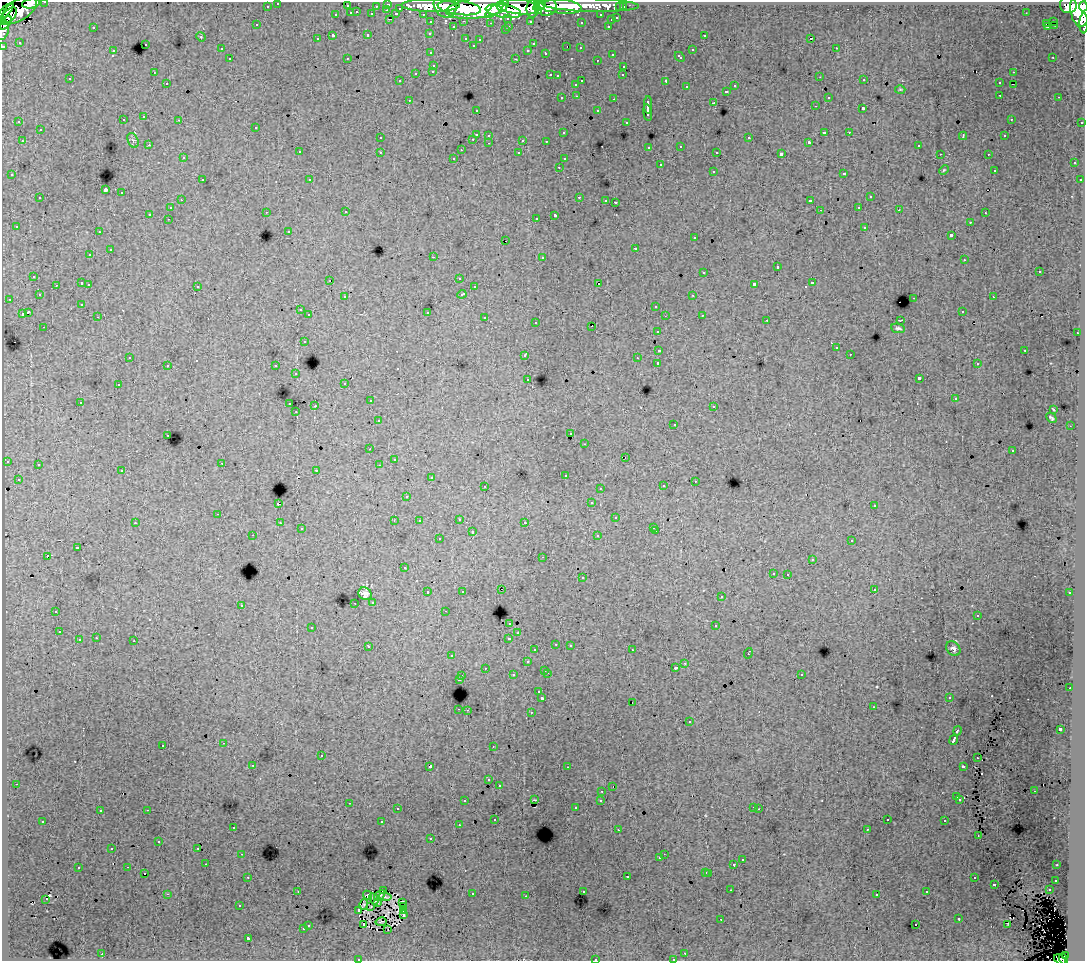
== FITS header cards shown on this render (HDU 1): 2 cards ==
NAXIS1  =                 1083
NAXIS2  =                  959

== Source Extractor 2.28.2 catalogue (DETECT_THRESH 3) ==
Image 1083 x 959 px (HDU 1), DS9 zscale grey, 1 PNG px = 1 image px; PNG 1087 x 963 px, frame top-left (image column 1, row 959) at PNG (2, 2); each listed source drawn as its Kron ellipse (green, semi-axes under 4 px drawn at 4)
Background 168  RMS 1.2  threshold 3.62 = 3 sigma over >= 5 px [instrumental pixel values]
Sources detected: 490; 6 with non-positive FLUX_AUTO (blend fragments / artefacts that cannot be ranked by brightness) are neither listed nor drawn; the other 484 listed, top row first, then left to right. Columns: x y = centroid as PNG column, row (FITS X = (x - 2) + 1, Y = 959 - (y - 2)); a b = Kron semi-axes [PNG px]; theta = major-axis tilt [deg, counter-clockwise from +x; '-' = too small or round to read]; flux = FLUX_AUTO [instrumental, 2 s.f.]
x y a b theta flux
45 2 3 2 - 2900
31 3 9 5 8 50000
278 3 3 3 - 2400
388 4 3 3 - 4400
590 5 48 6 -1 130000
1068 5 8 8 - 81000
267 6 3 3 - 1500
347 6 3 3 - 760
376 6 3 2 - 1200
430 6 29 6 -1 230000
445 6 12 10 -48 170000
502 6 5 4 - 110000
539 6 6 4 33 67000
558 6 23 7 -8 200000
1083 6 5 2 - 67000
519 7 20 7 -7 330000
620 7 3 3 - 1300
623 7 3 3 - 2000
400 8 3 3 - 670
459 8 22 7 -7 310000
477 8 32 10 8 670000
547 8 10 8 20 160000
532 9 9 5 -89 150000
19 10 20 10 32 170000
387 10 3 2 - 150
494 10 11 4 38 120000
5 11 11 4 43 21000
503 11 18 6 -10 240000
538 11 4 3 - 68000
1079 11 16 9 -80 330000
357 12 3 2 - 360
351 13 3 3 - 710
1026 13 3 2 - 56
372 14 3 3 - 1200
396 14 4 3 - 800
423 14 3 2 - 2000
336 15 3 3 - 450
601 15 3 3 - 1600
8 16 11 5 47 120000
508 18 3 3 - 1200
617 18 3 3 - 470
389 19 3 2 - 270
611 20 3 3 - 490
464 21 3 2 - 250
530 21 3 3 - 1200
1054 21 3 3 - 2600
431 22 3 3 - 2000
581 22 2 2 - 77
6 23 8 3 52 89000
490 23 3 2 - 110
1046 23 3 3 - 160
1084 23 10 3 89 28000
257 25 3 3 - 210
1055 25 4 2 - 150
509 26 3 2 - 360
608 26 3 2 - 320
1047 26 4 2 - 170
93 27 3 2 - 730
453 27 3 3 - 430
3 30 10 5 77 26000
505 30 3 3 - 180
430 33 3 3 - 270
368 35 3 3 - 470
704 35 3 3 - 240
333 36 3 3 - 1600
201 37 5 4 - 98
466 38 3 3 - 360
811 38 3 3 - 20000
317 39 3 3 - 150
480 40 3 2 - 97
19 42 3 3 - 110
145 44 3 3 - 300
533 44 3 3 - 95
473 45 3 2 - 120
3 46 3 3 - 5100
567 47 2 2 - 32
580 48 3 2 - 130
836 48 3 2 - 310
221 49 3 2 - 150
528 50 3 3 - 170
692 50 3 3 - 310
113 51 3 2 - 250
431 53 3 3 - 200
546 53 3 3 - 280
612 54 3 2 - 280
680 57 6 3 -44 410
1053 57 3 2 - 130
347 58 3 2 - 73
230 59 3 3 - 230
516 59 3 2 - 590
597 60 3 2 - 220
434 65 3 3 - 290
624 66 3 3 - 250
433 71 3 3 - 370
154 72 3 2 - 78
1013 72 3 2 - 250
416 73 3 3 - 460
550 75 3 2 - 480
623 75 3 2 - 150
557 76 3 3 - 130
820 77 2 2 - 53
70 79 3 2 - 130
864 80 3 2 - 160
400 81 3 2 - 80
582 81 3 2 - 560
666 81 4 3 - 950
167 83 3 2 - 170
999 83 3 3 - 260
576 84 3 3 - 170
1013 84 2 2 - 8.7
735 86 3 3 - 310
686 87 3 3 - 340
900 89 5 3 - 71
726 91 3 3 - 330
1000 95 3 2 - 240
577 96 3 2 - 270
828 97 3 3 - 190
1059 97 3 2 - 190
562 98 3 2 - 160
614 99 3 2 - 480
409 100 3 2 - 240
714 103 3 3 - 720
648 105 8 2 -89 2400
815 106 3 2 - 160
863 109 3 3 - 1100
476 110 3 2 - 120
598 111 3 3 - 300
648 113 8 3 -81 1900
144 117 3 3 - 300
1011 119 2 2 - 65
123 120 3 3 - 200
179 120 3 2 - 210
19 122 3 3 - 90
626 122 3 2 - 100
1082 122 3 2 - 780
256 127 3 3 - 270
40 130 3 3 - 390
824 132 3 3 - 780
849 132 3 2 - 170
563 133 3 3 - 230
476 134 3 3 - 840
489 135 3 3 - 250
963 136 4 3 - 290
1005 136 3 2 - 100
380 138 3 3 - 220
749 138 3 3 - 350
473 139 3 2 - 270
133 140 8 5 -66 210
523 140 3 3 - 680
22 141 3 2 - 330
546 141 3 2 - 85
809 142 3 3 - 130
489 143 3 2 - 280
149 145 3 2 - 220
681 146 3 3 - 320
918 146 3 2 - 240
649 147 2 2 - 76
461 150 3 2 - 64
299 152 3 3 - 290
380 152 3 2 - 310
717 152 3 2 - 130
519 153 3 3 - 170
781 154 4 3 - 2400
940 154 2 2 - 64
988 154 3 2 - 210
183 158 3 3 - 150
454 158 3 3 - 140
564 159 3 3 - 170
1074 163 3 3 - 310
660 165 3 3 - 390
559 167 3 2 - 240
944 170 5 4 - 89
994 170 2 2 - 71
713 171 3 3 - 300
844 173 3 3 - 420
12 175 3 3 - 270
202 180 3 2 - 230
310 180 3 3 - 250
1080 180 3 3 - 190
105 190 4 3 - 8300
122 193 3 3 - 320
579 197 3 2 - 480
870 197 3 3 - 510
40 198 3 3 - 380
181 200 3 2 - 210
606 200 3 3 - 180
810 201 4 3 - 1300
615 202 3 3 - 800
859 207 3 3 - 230
171 208 3 3 - 240
820 210 2 2 - 75
899 210 3 2 - 140
266 212 3 2 - 180
346 212 3 2 - 150
985 213 3 2 - 140
150 214 3 3 - 940
555 215 4 3 - 1800
536 218 3 2 - 170
168 219 3 2 - 140
970 222 3 2 - 190
16 226 3 3 - 220
865 227 3 3 - 480
289 231 3 2 - 130
99 232 3 2 - 220
951 235 3 3 - 1100
695 238 3 3 - 250
506 241 3 2 - 130
636 248 3 3 - 680
110 250 3 3 - 440
90 255 3 3 - 180
433 257 3 2 - 790
542 257 3 3 - 390
964 260 3 2 - 200
777 267 3 3 - 680
1039 271 3 3 - 730
704 272 3 3 - 370
34 276 3 3 - 300
459 278 3 2 - 110
330 280 2 2 - 30
82 283 3 3 - 690
812 283 3 3 - 660
89 284 3 3 - 220
598 284 3 3 - 1300
754 284 4 3 - 1900
56 285 3 2 - 200
197 286 3 3 - 190
474 287 3 3 - 280
462 294 4 3 - 420
39 295 3 3 - 220
693 295 3 2 - 290
345 297 3 3 - 240
993 297 3 2 - 190
914 298 3 2 - 400
9 299 3 2 - 220
82 304 3 3 - 140
656 306 3 3 - 410
300 310 3 2 - 200
962 311 3 2 - 190
28 312 4 3 - 1600
427 312 3 3 - 620
22 314 3 3 - 850
309 315 3 3 - 350
702 315 3 2 - 230
665 316 3 2 - 68
98 317 3 2 - 180
485 318 3 3 - 430
767 320 3 2 - 88
900 320 4 2 - 60
536 322 3 3 - 210
592 326 2 2 - 66
44 327 3 2 - 110
898 328 7 4 -8 180
658 331 3 3 - 270
1077 333 3 2 - 320
304 341 3 3 - 260
836 348 3 3 - 170
659 350 4 3 - 850
1025 350 3 2 - 500
850 354 2 2 - 69
525 355 3 3 - 250
130 357 3 2 - 140
637 358 3 2 - 100
658 363 3 3 - 2200
977 364 3 2 - 120
168 365 3 3 - 310
276 366 3 3 - 320
296 374 3 2 - 310
528 379 3 2 - 160
919 379 4 3 - 2600
345 383 3 3 - 160
118 385 3 2 - 250
955 399 3 3 - 200
370 401 3 2 - 160
80 402 3 2 - 240
290 404 3 2 - 450
315 406 3 2 - 690
714 406 3 3 - 210
1053 409 3 2 - 67
296 412 3 2 - 100
1051 418 6 3 -44 120
378 420 3 3 - 130
674 424 3 2 - 100
1070 426 2 2 - 54
571 434 2 2 - 98
168 435 3 2 - 280
585 444 3 2 - 170
370 449 3 2 - 68
1013 451 3 3 - 130
625 457 2 2 - 42
394 459 2 2 - 67
7 461 3 3 - 380
222 463 3 2 - 180
38 465 3 3 - 270
379 465 3 2 - 130
316 470 3 2 - 350
122 471 3 3 - 240
565 475 3 3 - 310
431 478 3 3 - 190
18 479 3 3 - 220
695 481 3 2 - 140
485 486 3 2 - 290
663 486 3 3 - 220
600 488 3 2 - 100
407 496 3 2 - 140
592 503 3 3 - 170
278 504 3 3 - 1000
874 506 3 2 - 120
218 514 3 2 - 280
616 518 3 3 - 270
459 519 3 3 - 260
394 521 3 2 - 81
419 521 3 3 - 160
525 522 3 2 - 230
135 523 3 2 - 76
280 523 3 2 - 190
654 527 3 3 - 180
301 529 3 3 - 120
656 531 3 2 - 240
472 532 3 3 - 480
253 535 3 2 - 89
598 536 3 3 - 310
439 539 3 3 - 210
852 541 3 3 - 330
77 548 3 3 - 950
47 556 3 3 - 1300
543 557 3 2 - 90
812 559 3 2 - 55
405 568 3 2 - 130
773 573 3 3 - 270
788 574 3 2 - 210
582 578 3 3 - 330
502 589 2 2 - 52
874 589 3 2 - 210
462 591 3 3 - 160
428 592 3 3 - 480
1070 593 3 3 - 230
365 594 7 6 - 390
721 597 3 3 - 180
373 602 3 3 - 350
355 603 3 2 - 230
241 605 3 3 - 300
56 611 3 3 - 500
445 611 3 2 - 150
978 615 3 3 - 310
510 623 3 3 - 370
716 626 3 3 - 710
312 627 3 3 - 270
59 632 3 2 - 220
518 633 3 2 - 120
96 638 3 3 - 180
509 638 3 3 - 690
79 640 3 3 - 470
134 641 3 2 - 590
556 644 3 2 - 140
570 645 3 3 - 290
368 646 3 3 - 250
953 648 8 6 -46 240
535 650 3 3 - 220
632 650 3 2 - 190
748 653 5 3 - 610
452 656 3 2 - 220
527 662 3 3 - 330
685 663 3 2 - 220
485 668 3 2 - 160
676 668 3 3 - 300
545 670 3 3 - 420
547 673 3 2 - 420
801 674 3 3 - 300
513 675 3 3 - 380
462 676 3 2 - 290
459 679 4 3 - 1200
1070 688 2 2 - 210
539 692 3 3 - 280
949 697 3 2 - 160
542 698 3 3 - 1900
632 702 2 2 - 170
873 707 3 2 - 130
459 709 3 2 - 340
467 710 3 2 - 170
531 712 3 2 - 340
689 722 3 3 - 310
1060 729 3 3 - 2100
957 731 5 3 - 1000
954 740 5 3 - 2700
224 743 3 2 - 230
163 745 3 3 - 300
493 746 2 2 - 50
321 756 3 3 - 560
977 758 2 2 - 62
253 766 3 2 - 120
430 766 4 3 - 2400
963 766 4 3 - 690
567 767 3 2 - 140
489 780 3 3 - 190
16 784 3 2 - 240
499 785 3 3 - 200
613 787 3 2 - 61
602 791 3 2 - 280
1034 791 3 2 - 110
957 797 3 3 - 190
534 800 3 2 - 46
601 800 3 3 - 320
960 800 3 3 - 160
465 801 3 2 - 200
349 803 3 2 - 240
754 807 3 2 - 270
575 808 3 3 - 180
398 809 3 2 - 160
759 809 2 2 - 62
147 810 3 2 - 460
100 811 3 3 - 220
495 819 3 2 - 80
887 820 2 2 - 96
43 821 3 2 - 240
945 821 3 2 - 210
382 822 3 3 - 710
459 825 3 2 - 130
233 827 3 2 - 210
867 829 3 2 - 130
618 830 3 2 - 94
978 835 4 3 - 150
431 838 3 2 - 120
159 842 3 3 - 300
198 848 3 2 - 78
112 849 3 2 - 140
242 854 3 2 - 230
664 854 3 2 - 94
660 858 3 3 - 230
742 860 3 3 - 290
206 864 2 2 - 170
734 865 3 3 - 890
1057 865 3 2 - 150
128 867 2 2 - 63
78 868 3 3 - 410
706 872 3 3 - 260
144 873 3 2 - 50
709 873 3 3 - 410
627 876 3 3 - 680
248 877 3 2 - 240
974 878 3 2 - 300
1056 880 3 3 - 260
994 884 3 3 - 620
731 890 3 2 - 130
1049 890 3 2 - 230
298 891 3 2 - 82
384 891 3 2 - 57
583 891 3 3 - 240
927 892 3 3 - 250
167 894 3 2 - 780
472 894 3 3 - 550
877 894 3 3 - 180
367 895 5 3 - 220
380 895 6 3 46 110
526 896 3 2 - 120
385 897 6 3 -7 190
46 899 2 2 - 130
374 899 6 3 -65 130
402 902 4 3 - 6.7
377 903 4 3 - 29
364 904 5 3 - 4.8
240 905 3 2 - 85
371 906 3 2 - 62
404 906 3 2 - 13
359 910 2 2 - 100
404 910 4 2 - 36
404 915 3 2 - 95
959 918 3 3 - 500
721 919 3 2 - 85
381 922 5 2 - 140
1008 924 3 2 - 65
308 925 3 3 - 460
364 925 3 2 - 270
916 925 3 2 - 150
303 929 3 3 - 410
388 929 3 2 - 68
248 938 3 3 - 1600
685 953 3 3 - 240
102 954 3 2 - 320
1065 955 4 3 - 21000
595 959 3 2 - 320
673 959 3 2 - 120
1063 959 6 4 -60 38000
359 960 2 2 - 72
1060 960 7 2 -35 22000
At the frame edge (FLAGS 8, measured only in part): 12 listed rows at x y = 45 2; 31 3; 278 3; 1083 6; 1084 23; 3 30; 3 46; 595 959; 673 959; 1063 959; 359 960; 1060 960
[6 non-positive-flux detections neither listed nor drawn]